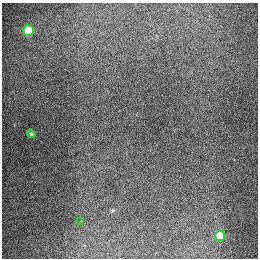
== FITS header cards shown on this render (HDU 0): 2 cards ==
NAXIS1  =                  256
NAXIS2  =                  256

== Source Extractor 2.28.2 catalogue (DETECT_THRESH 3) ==
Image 256 x 256 px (HDU 0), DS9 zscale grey, 1 PNG px = 1 image px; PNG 260 x 260 px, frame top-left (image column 1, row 256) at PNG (2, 3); each listed source drawn as its Kron ellipse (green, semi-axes under 4 px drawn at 4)
Background 1300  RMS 27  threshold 79.8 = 3 sigma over >= 5 px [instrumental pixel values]
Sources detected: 4; all 4 listed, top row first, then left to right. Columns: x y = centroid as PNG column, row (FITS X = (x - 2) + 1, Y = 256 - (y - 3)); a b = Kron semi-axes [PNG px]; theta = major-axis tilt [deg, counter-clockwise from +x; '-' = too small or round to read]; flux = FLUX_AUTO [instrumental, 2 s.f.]
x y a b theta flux
28 30 5 5 - 94000
31 134 4 4 - 2800
80 221 3 2 - 1700
220 236 5 5 - 70000